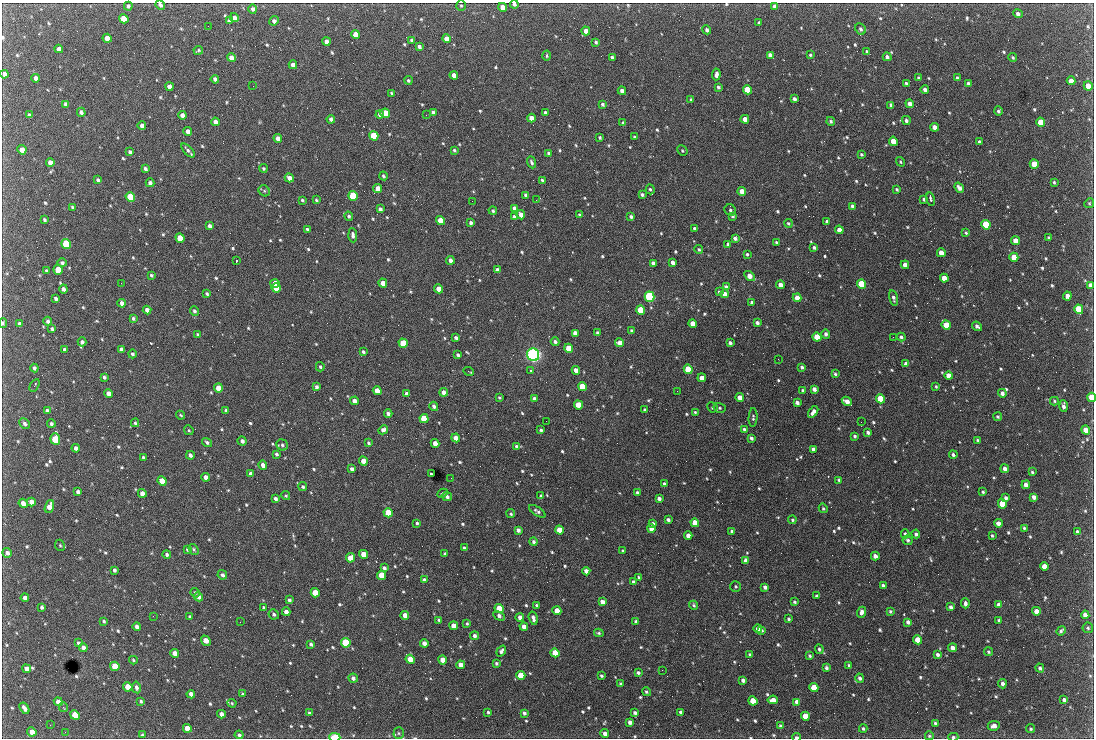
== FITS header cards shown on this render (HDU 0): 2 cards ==
NAXIS1  =                 1092 /fastest changing axis
NAXIS2  =                  736 /next to fastest changing axis

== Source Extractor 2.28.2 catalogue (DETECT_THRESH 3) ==
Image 1092 x 736 px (HDU 0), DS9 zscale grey, 1 PNG px = 1 image px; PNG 1096 x 740 px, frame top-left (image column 1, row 736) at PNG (2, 3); each listed source drawn as its Kron ellipse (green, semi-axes under 4 px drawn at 4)
Background 2810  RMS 48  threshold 145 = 3 sigma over >= 5 px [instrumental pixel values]
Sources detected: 797; of the 797, the 500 brightest by FLUX_AUTO listed and drawn (297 fainter detections omitted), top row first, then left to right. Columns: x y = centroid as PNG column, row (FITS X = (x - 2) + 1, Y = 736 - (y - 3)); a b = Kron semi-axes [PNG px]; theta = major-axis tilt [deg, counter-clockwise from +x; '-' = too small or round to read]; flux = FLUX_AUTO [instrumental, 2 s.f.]
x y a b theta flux
514 4 4 4 - 8.0e+03
160 5 5 4 - 9.0e+03
128 6 4 4 - 7.7e+03
461 6 5 4 - 5.2e+03
774 6 4 3 - 9.5e+03
503 7 4 4 - 3.8e+04
253 9 4 4 - 1.1e+04
1018 14 5 4 - 1.1e+04
234 18 4 4 - 1.6e+04
124 19 5 4 - 5.4e+04
229 21 4 4 - 1.1e+04
274 21 5 4 - 1.2e+04
759 23 4 3 - 7.9e+03
208 26 2 2 - 4.3e+03
861 29 6 5 - 8.7e+03
707 30 5 4 - 8.9e+03
586 31 4 4 - 2.7e+04
356 35 4 4 - 4.5e+04
107 38 4 4 - 3.4e+04
447 39 4 4 - 3.0e+04
412 40 4 4 - 1.1e+04
326 41 4 4 - 2.3e+04
596 42 3 3 - 5.8e+03
419 46 4 3 - 1.0e+04
59 49 4 4 - 1.9e+04
198 50 5 3 - 4.6e+03
867 51 3 3 - 5.6e+03
770 55 4 4 - 1.4e+04
810 55 4 4 - 4.7e+03
547 56 5 4 - 4.5e+03
612 57 4 3 - 6.2e+03
887 57 4 4 - 8.1e+03
231 58 4 4 - 2.4e+04
1013 58 4 3 - 4.6e+03
293 65 4 4 - 2.0e+04
4 74 4 4 - 1.5e+04
716 74 6 4 85 1.3e+04
454 75 4 4 - 2.5e+04
36 78 4 4 - 1.4e+04
919 78 4 3 - 8.6e+03
957 78 4 3 - 6.3e+03
215 79 4 3 - 1.1e+04
408 80 4 4 - 5.7e+03
1071 81 4 4 - 3.4e+04
906 83 4 3 - 5.7e+03
968 83 3 3 - 6.5e+03
253 86 2 2 - 1.9e+04
1088 86 5 4 - 4.8e+04
169 87 4 4 - 1.8e+04
718 87 3 3 - 6.9e+03
747 90 5 4 - 1.3e+05
925 90 4 3 - 1.2e+04
622 91 4 4 - 1.7e+04
391 93 4 3 - 5.1e+03
794 99 4 3 - 1.1e+04
691 100 4 3 - 5.3e+03
66 104 4 3 - 9.6e+03
602 104 4 3 - 6.7e+03
910 104 4 4 - 2.2e+04
891 105 4 3 - 9.9e+03
998 111 4 4 - 6.6e+03
81 112 4 4 - 1.0e+04
433 112 4 3 - 9.2e+03
385 113 5 4 - 1.3e+05
545 113 4 3 - 8.9e+03
380 114 4 4 - 1.1e+04
29 115 4 3 - 6.9e+03
182 115 4 4 - 1.6e+04
426 115 2 2 - 1.1e+04
531 118 4 4 - 2.8e+04
331 119 4 3 - 1.1e+04
745 119 4 4 - 2.8e+04
906 120 4 4 - 7.3e+03
831 121 4 4 - 6.9e+03
215 122 4 4 - 1.6e+04
1041 122 5 4 - 8.9e+04
623 123 4 3 - 4.8e+03
142 126 4 4 - 1.4e+04
935 127 4 4 - 2.3e+04
188 131 4 4 - 1.8e+04
374 136 5 4 - 1.2e+05
634 137 4 3 - 4.3e+03
278 138 4 4 - 2.2e+04
600 138 3 3 - 4.8e+03
893 141 4 4 - 4.9e+04
979 142 4 3 - 6.8e+03
22 150 5 4 - 2.9e+04
188 150 8 4 -47 9.1e+03
454 150 4 3 - 5.2e+03
682 151 5 4 - 5.0e+03
130 152 4 3 - 7.5e+03
549 153 4 3 - 7.2e+03
861 154 3 3 - 4.6e+03
50 162 4 4 - 1.7e+04
531 162 6 4 -67 7.6e+03
900 162 5 4 - 4.3e+03
1034 164 4 4 - 6.9e+04
263 168 4 4 - 4.6e+03
145 169 4 3 - 7.8e+03
383 176 4 4 - 5.9e+03
289 178 5 4 - 1.9e+04
98 180 4 3 - 7.6e+03
542 180 3 3 - 5.4e+03
1054 182 3 3 - 4.6e+03
150 183 4 4 - 1.1e+04
959 188 5 4 - 1.4e+04
378 189 4 4 - 4.8e+04
650 189 5 4 - 5.4e+03
897 189 3 3 - 4.6e+03
264 191 6 5 - 4.9e+03
742 191 4 4 - 3.5e+04
526 195 4 3 - 7.3e+03
642 195 4 3 - 7.5e+03
353 196 5 4 - 2.2e+05
130 197 5 4 - 1.7e+05
924 199 4 3 - 5.8e+03
931 199 7 3 -75 1.2e+04
302 200 3 3 - 4.5e+03
316 200 4 4 - 4.7e+03
536 200 3 2 - 4.3e+03
472 201 2 2 - 5.6e+03
1089 203 5 4 - 4.3e+03
852 206 4 3 - 8.7e+03
72 207 3 3 - 4.5e+03
514 208 4 3 - 1.4e+04
380 209 4 3 - 1.0e+04
730 210 6 5 - 7.2e+03
493 211 4 4 - 5.7e+03
521 215 4 4 - 2.4e+04
579 215 4 3 - 4.3e+03
349 216 4 4 - 6.6e+03
631 216 4 3 - 8.3e+03
733 216 4 3 - 5.5e+03
515 217 4 4 - 2.1e+04
44 220 4 3 - 6.2e+03
440 221 5 4 - 7.3e+04
827 221 3 3 - 9.3e+03
471 223 3 3 - 7.7e+03
788 223 4 4 - 4.5e+03
986 225 5 4 - 2.2e+05
210 226 4 3 - 1.0e+04
694 228 4 3 - 5.3e+03
307 229 4 3 - 7.4e+03
839 230 4 4 - 2.3e+04
966 233 4 3 - 4.8e+03
353 235 7 4 -86 1.0e+04
1049 237 3 3 - 4.3e+03
180 238 5 4 - 7.6e+04
735 238 4 3 - 9.6e+03
1015 241 4 4 - 3.8e+04
776 242 3 3 - 5.5e+03
66 244 5 4 - 2.6e+05
728 244 4 3 - 6.5e+03
814 247 4 3 - 6.4e+03
699 250 4 3 - 5.0e+03
941 253 4 4 - 3.0e+04
747 254 3 3 - 4.8e+03
1014 257 4 4 - 8.2e+04
450 260 4 3 - 1.5e+04
236 261 3 2 - 1.1e+05
673 262 4 3 - 1.4e+04
62 263 5 4 - 7.6e+03
653 263 4 4 - 1.4e+04
905 265 4 4 - 2.1e+04
58 270 5 4 - 9.4e+04
497 270 4 4 - 1.7e+04
47 271 4 3 - 8.7e+03
151 275 3 3 - 4.9e+03
750 276 6 4 -35 3.1e+04
944 278 4 4 - 3.1e+04
121 283 2 2 - 9.1e+03
275 283 4 4 - 5.8e+04
383 283 4 4 - 3.3e+04
862 284 5 4 - 2.4e+05
780 285 4 4 - 2.1e+04
1090 285 4 4 - 1.2e+04
726 287 4 4 - 1.2e+04
276 288 5 4 - 6.4e+04
63 289 4 4 - 1.2e+04
439 289 4 4 - 3.9e+04
719 292 4 3 - 5.8e+03
207 294 4 3 - 6.0e+03
725 294 4 4 - 2.3e+04
1067 296 4 4 - 2.0e+04
650 297 5 4 - 5.2e+05
797 298 4 4 - 3.0e+04
893 298 8 4 -77 9.6e+03
56 299 4 3 - 7.7e+03
752 302 4 3 - 7.1e+03
122 303 4 4 - 1.4e+04
1079 309 5 4 - 1.9e+05
147 310 4 4 - 1.7e+04
641 310 4 4 - 1.4e+05
194 311 5 4 - 7.0e+03
133 318 4 4 - 6.4e+03
48 321 4 4 - 8.5e+03
3 323 5 3 - 5.3e+03
19 323 3 3 - 6.5e+03
757 323 4 3 - 1.0e+04
693 324 4 4 - 3.3e+04
946 325 4 4 - 8.6e+04
977 326 5 3 - 1.0e+04
52 329 4 3 - 7.2e+03
631 331 4 4 - 5.0e+03
575 333 4 4 - 2.1e+04
597 333 4 3 - 6.5e+03
826 334 4 4 - 1.1e+04
198 335 4 3 - 6.0e+03
817 337 4 4 - 8.3e+04
893 337 2 2 - 1.5e+04
901 337 4 4 - 6.3e+03
456 338 4 3 - 1.0e+04
82 342 4 4 - 1.0e+04
555 342 4 4 - 8.5e+03
403 343 5 4 - 1.1e+05
620 343 4 4 - 2.9e+04
730 343 4 3 - 8.5e+03
569 348 4 4 - 9.4e+04
121 349 4 4 - 1.0e+04
65 350 4 3 - 8.6e+03
363 352 4 3 - 6.1e+03
132 354 4 4 - 6.7e+03
458 355 4 3 - 7.8e+03
533 355 6 6 - 1.2e+06
778 359 2 2 - 1.2e+04
906 364 4 4 - 1.8e+04
320 367 5 4 - 5.6e+03
802 367 4 3 - 7.9e+03
34 368 4 3 - 7.9e+03
688 369 5 4 - 1.4e+05
531 370 4 3 - 5.1e+03
576 370 4 4 - 2.5e+04
469 371 5 2 - 8.0e+03
835 374 3 3 - 5.2e+03
948 376 4 4 - 3.8e+04
104 377 4 3 - 7.8e+03
702 378 4 4 - 3.2e+04
34 385 7 4 61 5.3e+03
316 387 4 3 - 9.1e+03
582 387 4 4 - 1.1e+05
936 387 4 3 - 4.3e+03
218 388 4 4 - 3.9e+04
814 389 4 3 - 1.5e+04
377 391 4 4 - 5.0e+04
677 391 2 2 - 6.3e+03
803 391 4 3 - 1.1e+04
444 392 4 4 - 1.8e+04
1002 393 4 4 - 1.3e+04
108 394 4 4 - 2.2e+04
407 394 4 3 - 1.2e+04
499 397 3 3 - 4.3e+03
740 397 4 4 - 2.7e+04
1091 397 4 4 - 5.1e+04
534 399 4 3 - 9.6e+03
880 399 4 4 - 1.4e+05
354 401 4 4 - 1.6e+04
847 401 5 4 - 2.2e+04
1054 401 4 3 - 4.5e+03
797 402 4 3 - 1.2e+04
578 405 4 4 - 8.3e+04
434 406 4 4 - 9.6e+03
1063 406 5 4 - 1.1e+04
712 407 5 5 - 6.1e+03
720 408 6 5 - 6.1e+03
226 410 4 3 - 5.3e+03
645 410 4 3 - 9.4e+03
47 411 4 3 - 8.5e+03
695 412 3 3 - 4.3e+03
813 412 6 4 53 1.5e+04
388 414 4 3 - 1.1e+04
181 415 4 3 - 4.4e+03
753 417 9 4 86 5.7e+03
998 417 4 4 - 4.8e+03
424 419 5 4 - 1.6e+05
546 421 2 2 - 6.0e+03
861 422 2 2 - 5.2e+03
135 423 4 3 - 4.8e+03
25 424 5 5 - 9.7e+03
51 424 4 3 - 8.1e+03
744 429 4 3 - 7.2e+03
189 430 5 4 - 4.4e+03
383 430 5 4 - 1.5e+04
541 430 3 3 - 6.5e+03
1086 430 4 4 - 4.3e+04
868 432 4 3 - 8.4e+03
855 436 3 3 - 6.2e+03
456 438 4 4 - 2.7e+04
751 438 4 3 - 8.5e+03
55 439 6 4 -86 1.4e+05
977 440 3 3 - 4.5e+03
242 441 4 4 - 1.1e+04
207 442 5 4 - 7.0e+03
368 443 3 3 - 4.9e+03
435 443 4 4 - 2.8e+04
282 445 6 5 - 7.3e+03
516 446 4 3 - 4.8e+03
76 448 4 4 - 1.3e+04
813 449 4 3 - 1.2e+04
276 454 4 3 - 6.7e+03
190 455 4 3 - 1.1e+04
953 455 4 3 - 6.7e+03
143 458 4 3 - 6.2e+03
363 461 4 4 - 4.1e+04
263 465 5 4 - 2.0e+04
352 469 4 4 - 1.1e+04
1005 469 4 4 - 1.6e+04
1032 472 3 3 - 5.1e+03
251 474 4 4 - 1.4e+04
431 474 3 3 - 5.0e+03
206 477 4 4 - 1.6e+04
451 478 2 2 - 4.9e+03
839 480 4 3 - 5.7e+03
162 481 5 4 - 7.5e+04
664 484 4 3 - 8.3e+03
1026 485 4 4 - 2.0e+04
303 487 4 4 - 5.7e+03
78 492 4 3 - 8.5e+03
637 492 4 4 - 6.5e+03
983 492 3 3 - 4.3e+03
142 493 4 4 - 2.1e+04
443 493 5 3 - 4.8e+03
286 496 4 4 - 4.4e+03
541 496 4 3 - 7.2e+03
447 497 5 4 - 1.1e+04
1034 497 4 4 - 1.6e+04
275 498 4 4 - 9.2e+03
1006 498 4 4 - 9.8e+03
659 499 4 3 - 1.2e+04
31 502 4 4 - 2.1e+04
23 503 5 4 - 2.4e+04
1002 504 5 4 - 1.1e+05
49 507 7 4 70 2.5e+04
823 508 5 4 - 4.9e+03
537 511 9 4 -33 9.0e+03
388 513 5 4 - 1.1e+05
511 514 4 4 - 5.0e+03
668 520 4 3 - 8.8e+03
792 520 4 4 - 5.2e+03
417 523 3 3 - 5.6e+03
695 523 4 4 - 5.7e+04
998 523 4 4 - 2.2e+04
653 524 4 3 - 1.5e+04
1024 528 4 3 - 4.6e+03
651 529 4 4 - 1.9e+04
518 530 4 4 - 1.2e+04
559 530 4 4 - 6.7e+04
732 531 4 3 - 9.9e+03
1078 532 4 4 - 1.5e+04
905 534 4 4 - 6.0e+03
916 534 4 4 - 7.5e+03
688 536 4 4 - 2.1e+04
992 536 3 3 - 4.6e+03
908 540 5 5 - 6.4e+03
534 542 4 4 - 8.0e+03
60 545 6 4 -67 4.7e+03
464 548 3 3 - 5.5e+03
187 549 4 3 - 5.5e+03
194 549 6 4 -53 4.8e+03
623 551 3 3 - 5.4e+03
7 553 5 4 - 1.3e+04
167 554 4 4 - 7.5e+03
364 554 4 4 - 5.1e+04
445 554 3 3 - 5.8e+03
875 556 4 4 - 1.8e+04
350 558 5 4 - 4.7e+04
746 560 4 4 - 1.7e+04
1044 566 4 4 - 4.2e+04
384 568 4 3 - 8.6e+03
114 570 4 3 - 7.4e+03
586 571 4 4 - 1.7e+04
222 575 5 4 - 9.6e+03
381 575 5 4 - 8.5e+04
639 577 3 3 - 4.9e+03
424 580 4 3 - 1.1e+04
633 582 4 3 - 7.9e+03
736 586 5 5 - 6.1e+03
883 586 4 3 - 1.2e+04
765 587 4 4 - 1.0e+04
195 593 5 3 - 4.5e+03
315 593 5 4 - 7.5e+04
817 596 3 3 - 6.0e+03
198 597 4 4 - 1.7e+04
25 598 4 4 - 1.3e+04
289 600 4 4 - 7.3e+03
602 602 4 4 - 2.1e+04
794 602 3 3 - 5.5e+03
965 603 5 3 - 1.0e+04
536 605 3 3 - 4.9e+03
693 605 5 3 - 5.0e+03
999 605 4 4 - 1.4e+04
42 607 4 3 - 8.1e+03
264 607 4 3 - 4.8e+03
951 607 4 3 - 9.6e+03
499 609 4 4 - 9.6e+04
557 611 4 4 - 5.2e+04
890 611 3 3 - 4.8e+03
1036 611 4 4 - 2.5e+04
286 612 4 4 - 1.6e+04
862 612 5 4 - 1.2e+04
274 614 5 5 - 7.5e+03
405 615 4 4 - 2.6e+04
1085 615 4 4 - 1.8e+04
153 616 2 2 - 1.0e+04
499 616 6 4 -29 1.1e+04
189 617 3 3 - 5.2e+03
520 617 4 4 - 1.9e+04
533 618 7 3 -75 1.3e+04
788 619 3 3 - 5.1e+03
439 620 4 3 - 5.7e+03
999 620 3 3 - 6.8e+03
104 621 4 3 - 4.8e+03
636 621 4 3 - 6.7e+03
240 622 3 2 - 5.1e+03
908 622 4 4 - 1.1e+04
467 623 3 3 - 4.8e+03
454 626 4 4 - 3.7e+04
137 627 4 4 - 1.2e+04
524 627 4 4 - 1.9e+04
1088 628 5 5 - 5.7e+03
758 629 4 4 - 1.5e+04
762 630 4 3 - 5.6e+03
1061 631 5 3 - 6.6e+03
599 633 5 3 - 5.0e+03
475 636 4 4 - 1.2e+04
918 640 4 4 - 6.8e+04
206 641 6 4 -54 3.7e+04
78 643 4 3 - 5.5e+03
346 643 5 4 - 2.7e+05
424 643 4 4 - 1.9e+04
311 644 4 3 - 6.5e+03
83 648 4 4 - 1.3e+04
952 648 4 4 - 1.5e+04
819 649 5 4 - 6.0e+03
501 651 6 4 54 1.1e+04
989 652 4 4 - 5.5e+03
175 653 4 4 - 2.6e+04
555 653 4 4 - 7.6e+04
750 654 4 4 - 4.7e+03
937 654 4 4 - 9.1e+03
810 656 4 3 - 5.2e+03
410 659 4 4 - 4.3e+04
133 660 4 3 - 4.3e+03
443 660 4 4 - 3.7e+04
496 663 3 3 - 5.6e+03
461 665 4 4 - 2.5e+04
849 665 3 3 - 6.2e+03
115 666 5 4 - 8.0e+04
826 668 4 3 - 7.4e+03
1040 668 4 4 - 7.5e+03
27 669 4 4 - 2.1e+04
662 670 2 2 - 6.2e+03
638 673 4 4 - 7.2e+03
521 675 4 4 - 1.1e+05
601 676 4 3 - 5.4e+03
353 678 5 4 - 1.0e+04
860 678 4 4 - 9.7e+03
743 680 4 3 - 1.2e+04
621 683 3 3 - 4.9e+03
1002 684 5 4 - 1.1e+04
128 687 5 4 - 5.1e+04
136 687 6 4 -79 9.5e+03
814 687 4 4 - 7.7e+04
646 692 5 3 - 5.1e+03
191 694 4 4 - 1.8e+04
242 694 4 3 - 5.9e+03
773 700 5 4 - 2.1e+04
1064 700 4 3 - 9.4e+03
141 701 4 3 - 6.6e+03
753 701 4 4 - 9.0e+04
58 702 4 4 - 1.8e+04
797 702 4 4 - 2.0e+04
232 703 4 3 - 4.3e+03
63 707 5 4 - 4.7e+03
24 708 6 4 -57 1.5e+04
488 712 3 3 - 5.1e+03
681 712 4 3 - 9.5e+03
309 713 3 3 - 4.9e+03
524 713 4 3 - 7.8e+03
635 713 4 4 - 9.6e+03
221 714 4 4 - 1.5e+04
75 715 5 4 - 1.0e+05
805 716 4 4 - 6.7e+04
630 722 4 3 - 1.3e+04
935 723 4 3 - 5.0e+03
50 725 2 2 - 5.3e+03
780 726 3 3 - 6.1e+03
994 726 6 4 8 2.0e+04
187 728 4 4 - 4.4e+04
863 729 4 3 - 5.5e+03
1031 729 5 4 - 5.0e+03
32 732 5 4 - 3.1e+04
65 732 2 2 - 1.0e+04
399 733 5 5 - 5.7e+03
605 734 4 4 - 1.6e+04
142 735 4 3 - 5.0e+03
239 735 4 4 - 7.1e+03
929 736 4 4 - 4.6e+03
335 737 5 3 - 2.2e+05
797 737 4 3 - 1.0e+04
953 737 5 4 - 6.2e+03
At the frame edge (FLAGS 8, measured only in part): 8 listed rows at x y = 514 4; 160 5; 4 74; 3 323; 1091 397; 335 737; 797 737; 953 737
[297 fainter detections neither listed nor drawn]